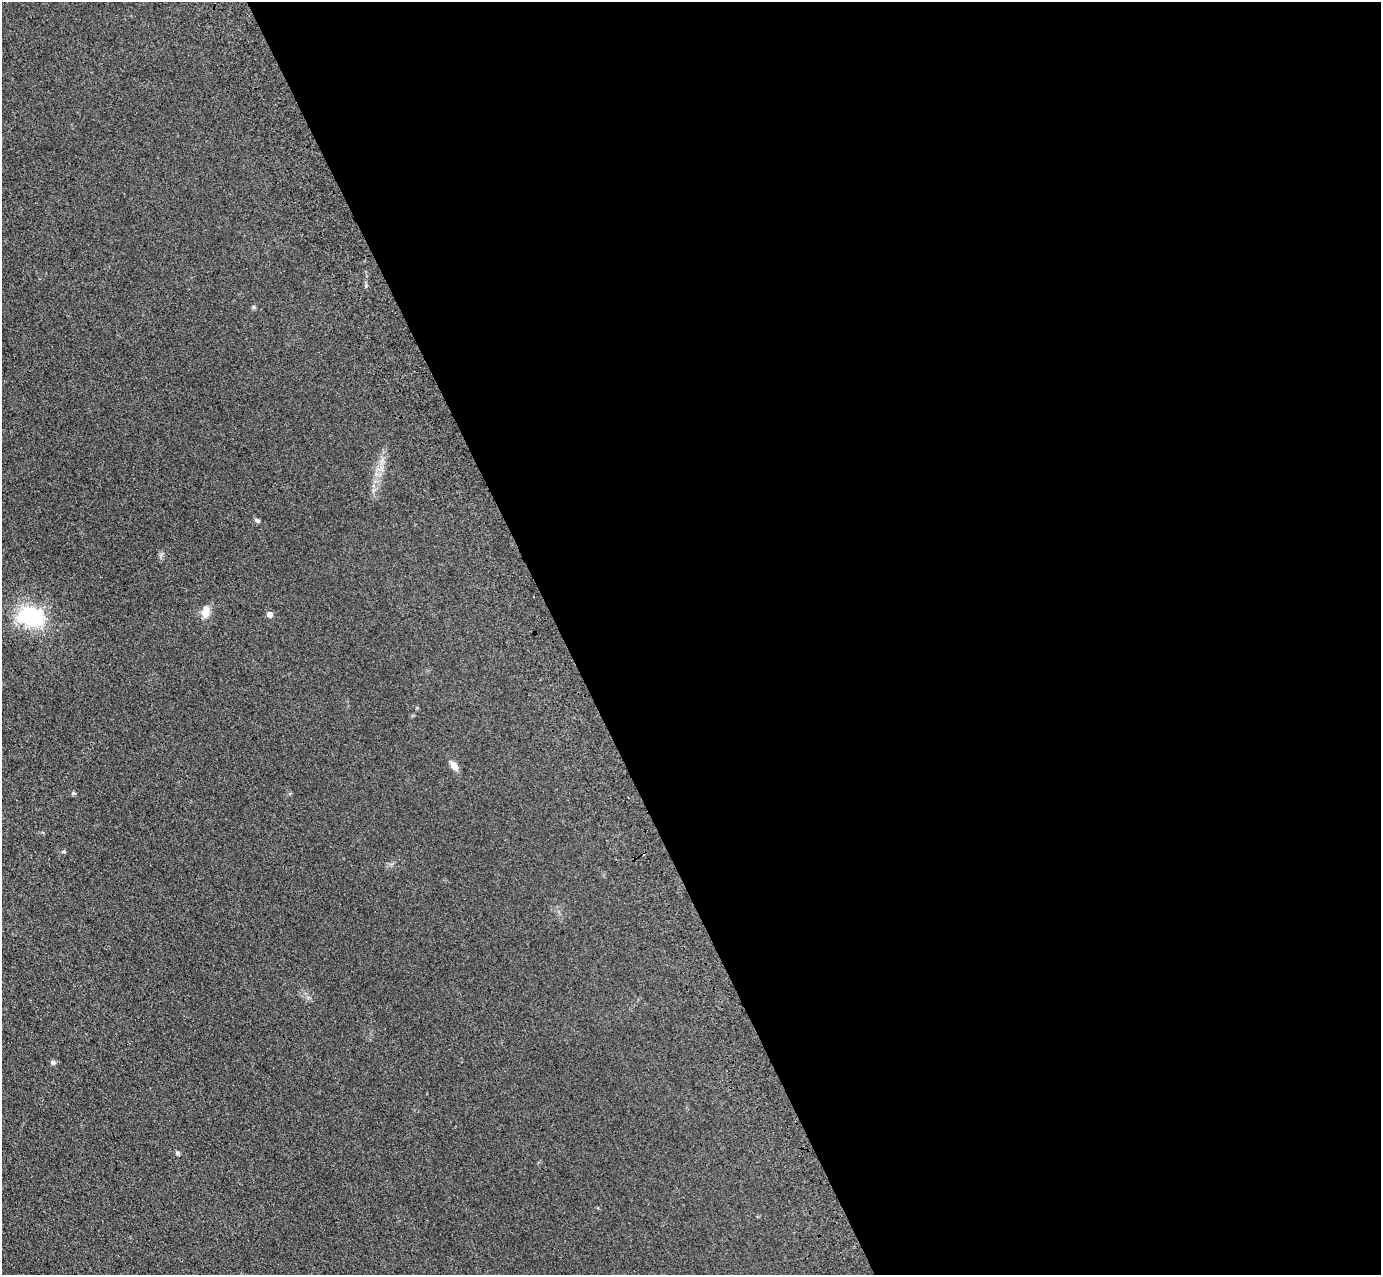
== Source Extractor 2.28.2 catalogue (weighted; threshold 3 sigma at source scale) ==
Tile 8 of 4 x 4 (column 4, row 2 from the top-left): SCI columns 4251-5629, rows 2760-4032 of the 5741 x 5645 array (HDU 1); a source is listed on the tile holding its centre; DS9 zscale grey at full resolution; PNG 1383 x 1277 px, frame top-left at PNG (2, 2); no overlay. Shown black and unused: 59% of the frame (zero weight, under 3 of 4 exposures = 6% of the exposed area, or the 3 px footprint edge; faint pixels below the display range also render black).
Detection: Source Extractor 2.28.2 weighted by HDU 2 'WHT'; one run over the whole footprint, this tile lists its part. Background 0.119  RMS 0.0088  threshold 0.0394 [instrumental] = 3 sigma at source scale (4.5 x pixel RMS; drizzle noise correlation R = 1.50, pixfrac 1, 0.05/0.05 arcsec/px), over >= 5 px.
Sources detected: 11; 1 cosmic-ray / hot-pixel residue — not listed; the other 10 listed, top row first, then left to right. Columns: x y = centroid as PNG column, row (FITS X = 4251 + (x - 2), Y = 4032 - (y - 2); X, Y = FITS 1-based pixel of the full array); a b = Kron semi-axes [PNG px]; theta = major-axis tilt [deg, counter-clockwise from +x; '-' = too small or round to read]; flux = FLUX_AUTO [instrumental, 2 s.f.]
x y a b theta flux
254 307 5 5 - 1.3
257 520 6 5 - 2.1
205 611 15 9 78 7.8
270 614 5 5 - 5.6
30 616 30 20 -9 63
454 766 10 6 -53 6.8
73 793 6 4 1 1.3
63 852 5 3 - 0.94
53 1062 7 6 - 1.8
178 1153 6 5 - 1.5